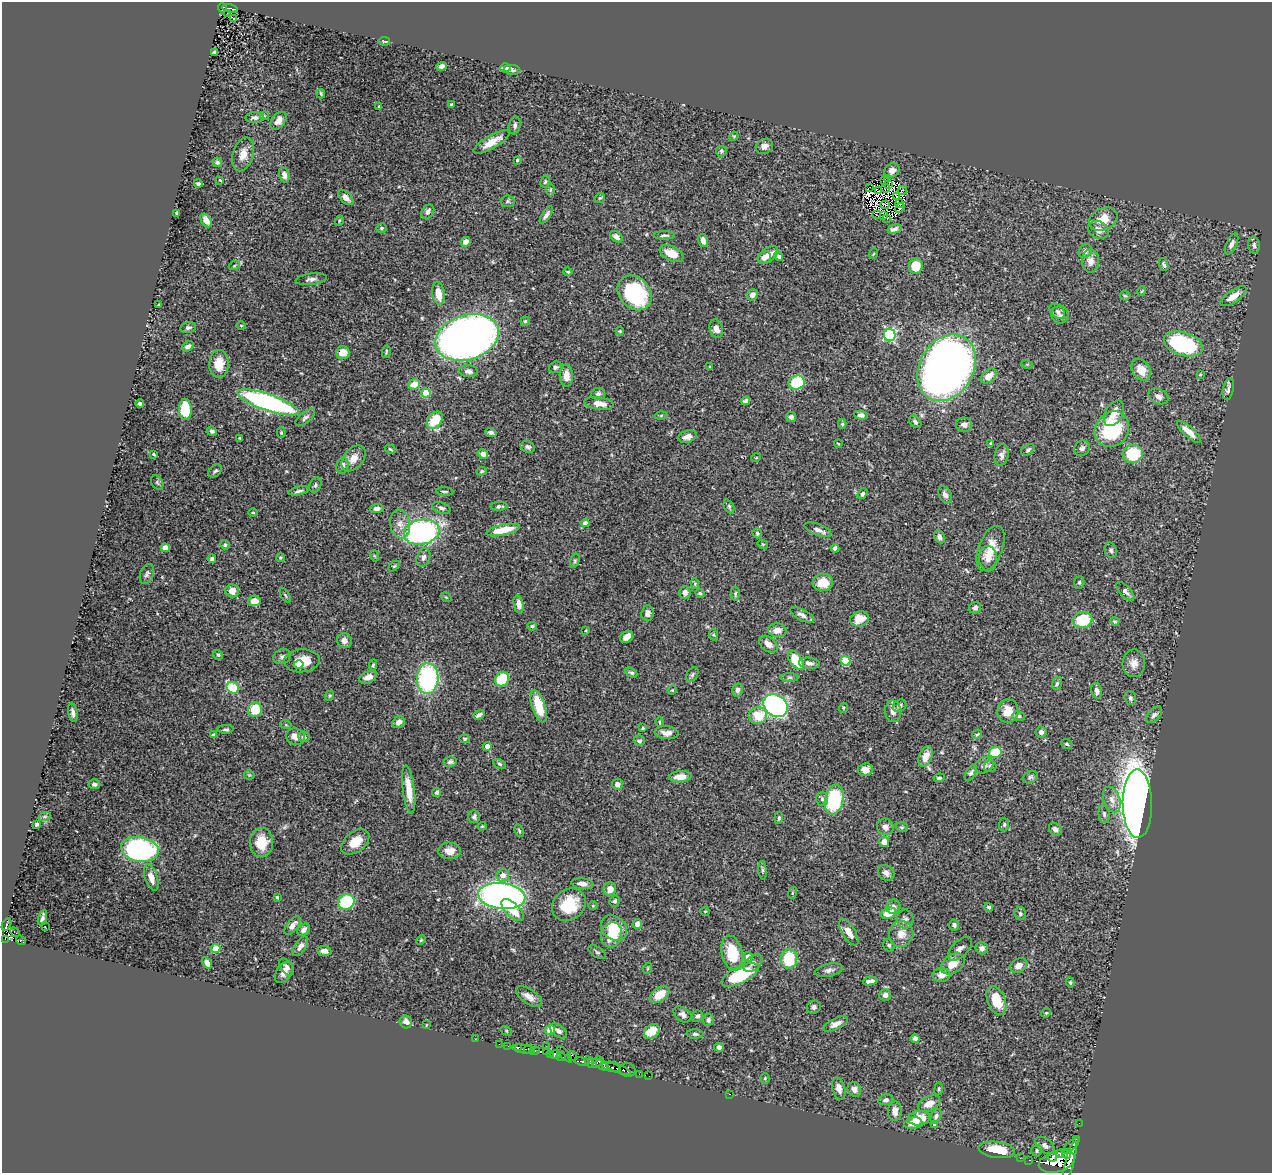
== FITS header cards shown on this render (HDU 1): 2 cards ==
NAXIS1  =                 1270
NAXIS2  =                 1171

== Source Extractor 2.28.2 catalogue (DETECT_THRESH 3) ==
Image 1270 x 1171 px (HDU 1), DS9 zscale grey, 1 PNG px = 1 image px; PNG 1274 x 1175 px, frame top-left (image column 1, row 1171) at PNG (2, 2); each listed source drawn as its Kron ellipse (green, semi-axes under 4 px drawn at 4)
Background 0.481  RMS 0.023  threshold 0.0688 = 3 sigma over >= 5 px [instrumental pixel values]
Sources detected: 421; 10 with non-positive FLUX_AUTO (blend fragments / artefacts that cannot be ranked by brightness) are neither listed nor drawn; the other 411 listed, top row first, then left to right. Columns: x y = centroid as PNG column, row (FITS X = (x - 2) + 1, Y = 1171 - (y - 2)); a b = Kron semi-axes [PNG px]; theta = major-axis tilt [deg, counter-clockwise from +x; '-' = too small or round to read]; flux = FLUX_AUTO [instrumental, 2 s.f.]
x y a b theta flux
222 8 4 4 - 36
230 8 8 3 -12 61
227 13 3 2 - 4.4
234 18 2 2 - 1.4
384 41 6 3 -7 2.2
214 52 4 3 - 2.3
442 66 5 4 - 5.8
505 68 5 4 - 12
512 70 8 5 -6 3.7
321 94 5 3 - 2.2
451 105 4 3 - 1.9
379 106 3 3 - 1.4
265 116 4 3 - 1.1
255 118 9 5 2 5.7
278 121 10 6 51 12
515 125 9 5 79 4
734 136 5 4 - 1.5
492 142 20 6 30 22
764 146 9 7 26 7.7
721 151 5 5 - 2.3
243 154 17 10 73 17
517 160 3 3 - 1.7
217 162 5 4 - 2.8
892 170 8 7 - 8.4
284 175 8 5 -73 8.1
887 179 3 2 - 0.61
220 180 4 3 - 1.6
884 180 3 2 - 2
545 182 6 4 63 2.2
198 184 4 3 - 2.4
889 184 4 2 - 1.5
870 187 3 3 - 2000
886 188 4 2 - 0.95
551 190 6 4 89 2.3
902 190 5 2 - 1.9
879 191 3 2 - 1.2
897 197 2 2 - 0.75
346 198 9 5 -43 7.3
600 198 5 4 - 2.1
508 201 7 6 - 2.6
899 204 4 2 - 1.1
885 205 4 2 - 2
900 208 5 3 - 0.82
428 212 8 6 53 6.2
177 213 3 3 - 2
546 215 10 4 55 5.7
876 215 2 2 - 1.1
884 216 3 2 - 2.3
887 218 3 2 - 2.6
1103 219 15 11 24 23
206 220 7 5 -56 13
339 221 5 3 - 1.7
381 228 5 4 - 2.2
895 229 7 4 13 5.9
1098 230 11 8 -25 12
664 235 10 3 -1 3.4
616 237 7 5 -37 6.6
703 240 7 4 -76 8.5
466 242 5 5 - 10
1232 244 11 5 63 6.1
1254 245 8 6 -82 5.4
1085 251 7 6 - 6.7
672 253 13 7 -25 25
873 254 5 3 - 1.5
768 255 12 6 38 17
779 256 5 4 - 4.6
764 257 7 6 - 9.3
1090 261 11 8 88 11
1164 264 7 4 -71 2.8
234 266 5 3 - 1.6
916 266 8 7 - 33
568 272 4 3 - 1.8
311 279 15 5 7 6.2
1142 291 5 3 - 1.4
438 293 11 6 -82 22
635 293 19 15 -46 150
753 295 6 5 - 7.6
1125 296 5 4 - 1.8
1233 296 15 6 34 17
159 305 3 2 - 1.4
1057 311 9 6 -44 4.5
1060 315 9 8 - 5.7
525 321 4 4 - 2.1
241 325 4 3 - 1.3
188 328 8 5 13 3.8
716 329 9 6 -74 9.8
620 331 4 3 - 1.6
890 335 6 6 - 190
467 337 32 22 17 1100
1183 344 20 11 -17 160
188 346 6 4 35 6
343 352 7 6 - 18
386 352 6 3 77 2.2
219 364 14 9 89 28
1027 364 5 3 - 1.6
555 367 7 5 20 3.3
710 367 3 3 - 1.4
947 368 35 27 60 1600
1141 370 12 8 -58 23
468 371 9 6 -5 6.7
1200 374 4 3 - 1.3
566 376 11 6 -88 13
989 376 9 5 41 14
797 383 8 7 - 83
414 384 6 5 - 19
1228 389 11 5 77 6.1
426 393 4 4 - 40
598 394 7 5 12 4.3
1158 396 10 7 -26 7.6
745 401 4 4 - 3.8
268 402 32 8 -19 380
599 403 15 6 -8 15
140 404 4 3 - 3.8
185 409 11 6 -88 50
1114 413 14 8 60 18
661 415 6 4 3 1.9
861 415 7 4 -7 5.1
791 417 5 5 - 4.2
305 418 11 5 38 4.6
435 420 9 7 49 40
915 422 7 5 -46 3.6
842 424 5 4 - 2.1
964 425 8 7 - 6.3
1112 429 19 16 52 98
212 431 5 4 - 3.9
491 432 5 4 - 3.6
1189 432 15 5 -42 15
281 433 5 4 - 2.1
687 437 9 6 18 10
240 438 3 3 - 1.6
838 443 4 2 - 1.2
991 444 4 4 - 2.1
528 447 7 5 -23 4.1
1082 448 8 7 - 5
390 449 5 3 - 2
1028 450 7 5 33 3.2
153 454 3 3 - 1.8
483 454 5 4 - 5.7
1133 454 10 9 - 83
1002 455 11 7 79 6.5
353 458 15 10 51 15
756 458 5 3 - 1.3
342 466 8 6 77 6.7
215 471 8 5 43 3.5
481 471 5 4 - 1.9
157 482 7 5 -57 2.7
315 485 8 5 65 3.4
299 491 10 3 12 3.7
445 491 8 3 -3 2.1
862 494 6 4 58 3.1
945 495 9 6 -60 6.2
499 506 8 4 4 3.7
729 506 7 5 -64 3
377 508 7 4 2 5.9
441 508 9 5 -19 4.5
253 513 5 3 - 1.4
585 523 4 4 - 6.3
400 524 14 10 -79 14
503 530 17 5 12 34
818 530 14 5 -22 6.8
421 532 18 12 12 320
757 533 5 4 - 2.6
939 537 6 5 - 5.4
763 544 5 4 - 1.7
225 545 5 4 - 3.2
165 548 4 4 - 22
835 548 4 4 - 3.8
991 548 24 12 69 32
1111 550 8 6 -72 3.6
375 556 5 3 - 1.7
424 557 10 6 71 5.5
280 558 4 4 - 1.7
988 558 13 9 -87 11
212 559 4 3 - 3.7
575 561 7 4 72 2.4
394 566 6 4 44 1.9
147 574 10 6 70 4.5
823 582 10 9 - 30
1079 582 6 5 - 2.6
695 583 5 4 - 1.8
232 591 7 6 - 14
1125 591 11 5 -46 6.5
685 592 6 6 - 8.4
700 593 5 4 - 2.2
735 594 7 4 -87 2.3
285 595 8 3 -60 2
446 597 6 3 -36 1.4
254 601 6 5 - 15
519 604 9 5 -79 9.4
975 608 6 5 - 5.9
648 613 7 6 - 8.8
802 615 13 5 -27 6.7
860 619 10 7 16 20
1082 620 10 8 14 54
1115 621 5 4 - 2.1
532 626 4 4 - 2.6
586 630 4 3 - 1.2
777 630 9 7 -6 12
714 635 6 4 -71 2
627 637 7 5 35 11
344 641 8 7 - 7.8
768 644 10 7 -37 12
218 655 5 5 - 2.3
282 657 9 7 22 5
796 660 11 6 -56 45
302 661 18 11 4 32
845 661 5 4 - 61
809 663 10 5 -7 6.4
1134 663 14 11 88 13
298 665 5 4 - 4.2
373 665 6 4 86 2.2
631 673 6 4 -29 2.9
692 675 8 5 59 3.1
368 677 9 5 22 10
790 677 9 4 0 3.4
428 679 15 11 87 200
502 679 8 6 53 61
1057 683 7 5 72 2.8
233 688 6 5 - 88
672 690 4 4 - 1.4
737 690 6 5 - 4.5
1097 691 8 5 -77 6.4
330 696 5 4 - 2.1
1130 698 7 5 -72 3.6
539 706 17 6 -73 46
775 706 13 10 -37 450
900 706 7 5 34 5.9
843 708 5 3 - 1.6
255 710 7 7 - 38
893 711 11 8 -88 8.7
1008 711 12 10 79 20
73 713 9 4 -80 6.4
479 715 6 3 30 4
1154 715 10 6 45 4.7
758 716 9 8 - 35
1019 716 6 5 - 3
399 722 6 5 - 7.3
659 722 5 3 - 1.5
286 725 5 3 - 1.4
643 728 4 3 - 1.9
226 729 8 3 2 2.8
1041 732 5 5 - 5.6
667 733 12 6 -6 11
977 734 5 3 - 1.7
214 735 4 3 - 4.7
295 736 10 8 -20 11
304 737 6 5 - 4.3
465 739 5 4 - 2.3
639 741 5 5 - 4.5
1067 744 6 5 - 2.7
487 746 4 4 - 14
995 752 6 6 - 43
925 757 11 6 66 17
450 762 7 5 8 3.6
500 764 6 4 -28 2.4
984 765 10 7 28 7.3
990 766 6 5 - 3.9
865 770 7 6 - 9.8
971 773 9 5 59 3.8
249 775 5 5 - 1.8
680 777 11 5 5 16
1030 777 8 5 27 3.5
939 778 6 4 8 3.7
94 784 6 5 - 3.8
617 784 5 5 - 7.7
409 789 24 6 -83 26
437 792 4 4 - 2.9
822 799 7 6 - 4.5
1112 799 13 8 -69 11
834 800 15 9 77 130
1137 804 34 14 -89 1700
1104 814 9 5 -83 4
45 816 6 4 19 2.5
474 817 6 6 - 4.6
779 818 6 3 83 2.1
37 824 4 3 - 2.9
1004 824 7 5 87 2.9
482 826 4 4 - 1.5
885 827 8 8 - 7.1
902 827 6 5 - 2.3
1055 829 7 5 -49 6.4
519 831 6 4 -63 2.1
261 842 14 11 88 33
355 842 16 10 37 27
884 842 5 5 - 8.9
140 849 19 12 -10 300
449 851 11 8 -1 14
762 870 9 4 -85 2.9
886 873 9 7 -36 6.9
503 875 6 6 - 11
151 878 13 6 -72 13
582 884 11 5 -7 8.4
610 889 7 6 - 15
792 893 6 4 72 2
502 896 24 13 -6 710
277 897 3 3 - 2.5
615 901 6 5 - 3
346 902 8 7 - 78
569 905 18 15 38 56
593 906 4 3 - 1.2
893 907 7 7 - 7.6
989 907 5 4 - 3.5
513 910 14 6 -43 34
705 911 5 3 - 1.3
888 913 8 5 17 22
1020 914 6 5 - 3.3
42 918 8 3 72 4.2
905 919 9 8 - 5.6
6 924 6 4 63 39
637 924 5 4 - 11
292 925 11 5 50 9.5
954 925 5 5 - 4
45 926 3 2 - 3.1
614 928 14 11 -40 44
304 930 7 5 45 6.1
15 932 5 2 - 36
849 932 15 6 -58 13
901 934 13 12 - 16
611 935 12 10 70 31
5 939 3 2 - 10
21 940 5 2 - 10
421 940 5 3 - 1.5
889 945 6 5 - 3.2
300 946 11 5 55 6.2
982 948 6 6 - 6
216 949 4 4 - 43
960 949 15 8 44 8.1
324 951 7 5 -4 8.4
597 952 10 5 -30 3
732 953 18 10 -77 51
748 957 5 4 - 12
789 959 10 8 82 61
207 963 6 4 -57 10
753 963 11 7 41 6.3
953 964 13 9 37 22
1018 965 9 6 27 9.2
287 967 10 5 -52 6.1
648 968 5 3 - 1.5
829 970 14 6 12 6.4
284 972 12 7 57 11
740 975 20 8 26 97
941 975 9 7 6 9.5
870 981 7 4 12 6.4
1070 982 5 4 - 2.3
660 995 11 6 35 26
885 995 6 6 - 5.3
529 997 15 7 -34 12
996 1000 15 9 -69 38
814 1007 7 6 - 4.9
1046 1013 5 4 - 1.5
682 1014 10 6 -35 6.5
698 1016 6 5 - 3.3
708 1020 6 5 - 3.9
406 1022 6 6 - 8.3
836 1024 13 5 26 8.8
426 1025 4 2 - 0.88
550 1030 5 4 - 36
506 1031 6 4 -31 1.8
558 1031 10 5 -36 6.1
652 1031 9 6 38 25
695 1034 8 4 -1 3.5
915 1038 4 4 - 4.7
475 1039 2 2 - 1
499 1044 2 2 - 5.9
508 1046 2 2 - 1.1
519 1047 3 3 - 41
546 1047 2 2 - 7.4
719 1047 5 4 - 4.5
524 1049 11 2 -9 34
528 1050 4 3 - 41
535 1051 5 3 - 140
547 1051 3 2 - 34
565 1054 10 3 -48 100
551 1055 3 3 - 57
556 1055 5 4 - 410
572 1056 5 4 - 41
561 1057 4 3 - 57
582 1061 7 3 -9 130
589 1062 6 3 -57 260
597 1062 6 4 55 110
602 1065 7 3 -37 140
611 1067 9 3 -13 300
618 1068 13 4 -24 180
627 1070 8 6 -15 98
639 1074 2 2 - 8.8
649 1076 3 2 - 5.8
765 1078 5 4 - 1.9
839 1088 11 6 -73 9.9
854 1089 8 6 -58 8.5
939 1089 6 3 82 2.2
729 1094 3 2 - 15
886 1100 7 5 17 3.8
929 1104 12 7 26 15
895 1111 10 6 87 11
936 1116 8 5 67 4.3
919 1118 11 7 6 30
913 1123 9 5 9 17
1079 1123 2 2 - 3.8
934 1125 3 3 - 1.7
1076 1139 2 2 - 8.6
1045 1145 11 6 -39 6.1
1071 1146 10 4 41 160
997 1150 18 8 -7 46
1037 1150 6 5 - 3
1060 1154 4 3 - 96
1067 1154 5 4 - 280
1053 1157 4 2 - 140
1020 1158 2 2 - 6.3
1029 1160 2 2 - 9.7
1057 1161 19 10 17 1200
1070 1161 19 4 75 1200
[10 non-positive-flux detections neither listed nor drawn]